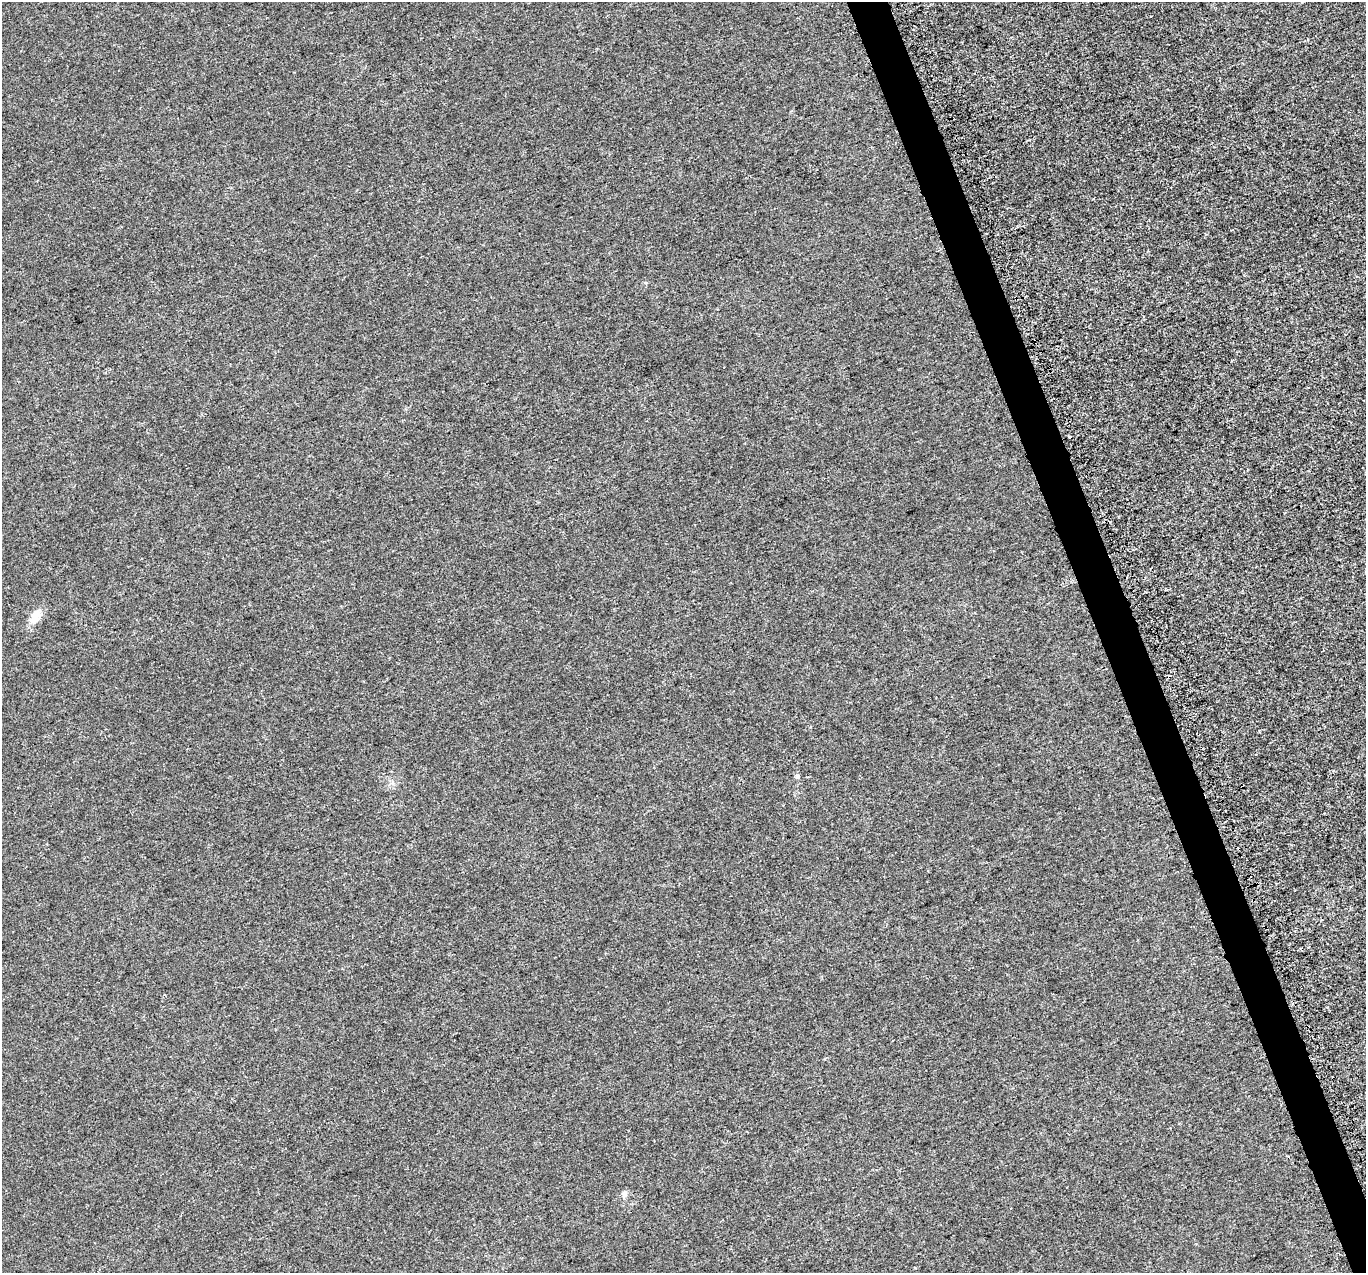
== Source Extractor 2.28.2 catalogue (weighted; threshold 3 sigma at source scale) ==
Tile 6 of 4 x 4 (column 2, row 2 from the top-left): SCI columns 1390-2753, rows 2649-3919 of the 5529 x 5347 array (HDU 1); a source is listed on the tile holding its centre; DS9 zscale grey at full resolution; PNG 1368 x 1275 px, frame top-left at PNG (2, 2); no overlay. Shown black and unused: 3% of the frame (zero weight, under 3 of 5 exposures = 3% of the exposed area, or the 3 px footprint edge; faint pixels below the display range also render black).
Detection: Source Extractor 2.28.2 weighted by HDU 2 'WHT'; one run over the whole footprint, this tile lists its part. Background 1.91e-04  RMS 0.0015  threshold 0.00656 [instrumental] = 3 sigma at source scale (4.5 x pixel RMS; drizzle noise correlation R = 1.50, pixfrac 1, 0.0396/0.0396 arcsec/px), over >= 5 px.
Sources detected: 3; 1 cosmic-ray / hot-pixel residue — not listed; the other 2 listed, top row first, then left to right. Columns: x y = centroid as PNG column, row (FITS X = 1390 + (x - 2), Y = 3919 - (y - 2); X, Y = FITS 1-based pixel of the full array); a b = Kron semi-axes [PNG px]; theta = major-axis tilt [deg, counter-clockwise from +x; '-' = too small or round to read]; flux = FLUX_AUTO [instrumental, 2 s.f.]
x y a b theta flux
36 614 17 12 7 1.4
624 1195 11 5 73 0.43